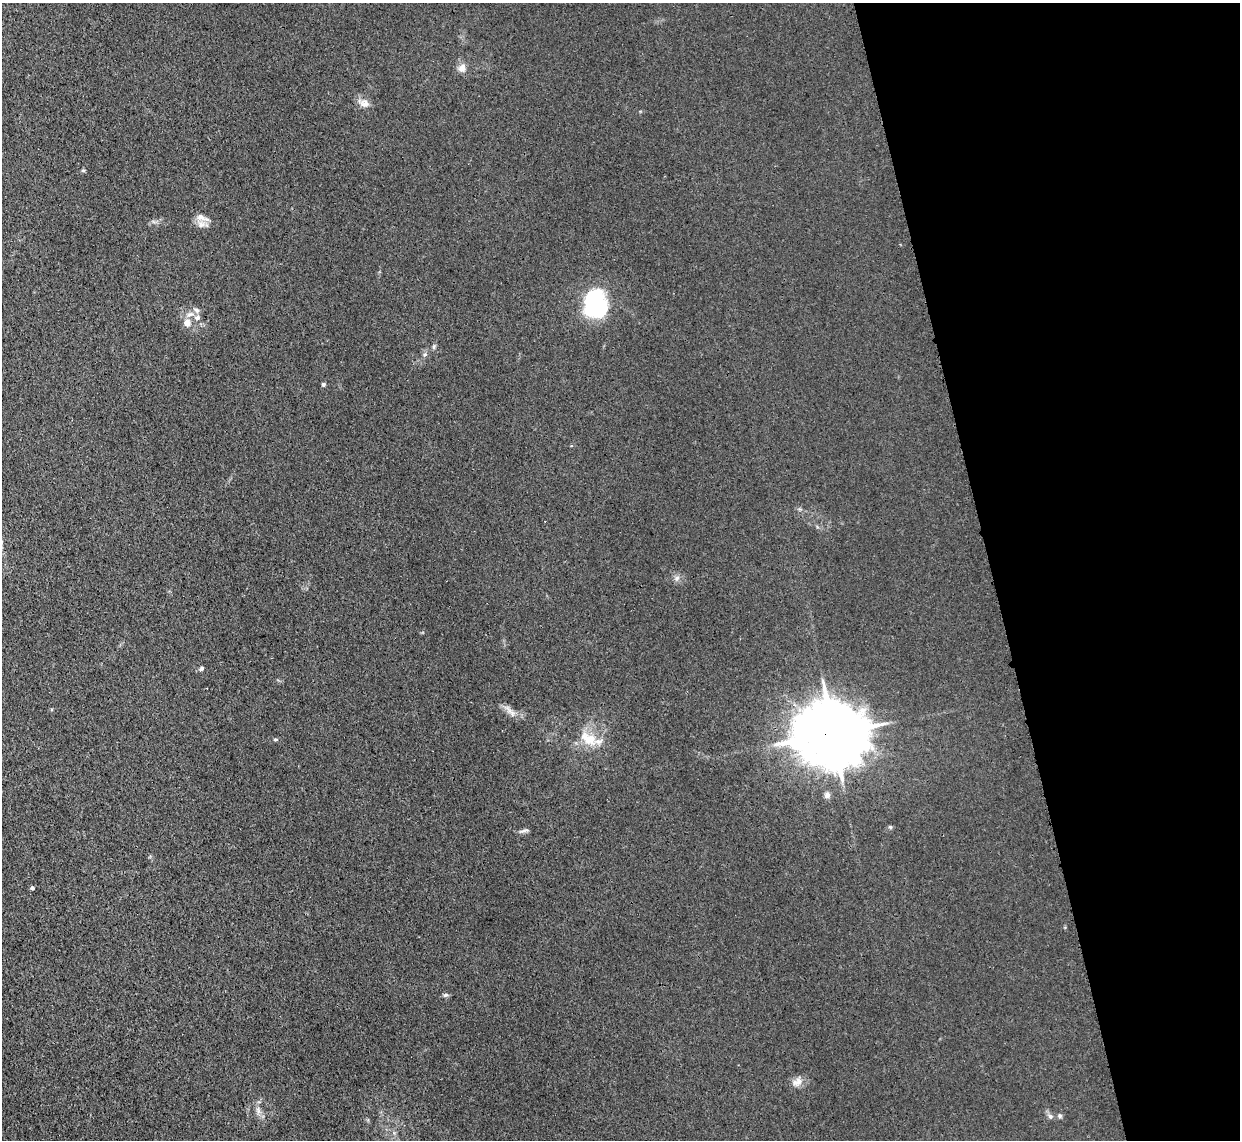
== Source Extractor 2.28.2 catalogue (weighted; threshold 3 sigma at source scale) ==
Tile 12 of 4 x 4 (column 4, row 3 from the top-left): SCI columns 3739-4976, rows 1293-2430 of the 5002 x 4979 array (HDU 1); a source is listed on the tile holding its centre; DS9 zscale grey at full resolution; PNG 1242 x 1142 px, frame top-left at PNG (2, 3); no overlay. Shown black and unused: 20% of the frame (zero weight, under 3 of 4 exposures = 3% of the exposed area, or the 3 px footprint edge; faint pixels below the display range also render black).
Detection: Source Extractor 2.28.2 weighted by HDU 2 'WHT'; one run over the whole footprint, this tile lists its part. Background 0.0232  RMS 0.004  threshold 0.018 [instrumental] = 3 sigma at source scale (4.5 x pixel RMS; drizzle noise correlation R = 1.50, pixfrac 1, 0.05/0.05 arcsec/px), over >= 5 px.
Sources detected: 28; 3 inside a brighter object's white glare — not listed; the other 25 listed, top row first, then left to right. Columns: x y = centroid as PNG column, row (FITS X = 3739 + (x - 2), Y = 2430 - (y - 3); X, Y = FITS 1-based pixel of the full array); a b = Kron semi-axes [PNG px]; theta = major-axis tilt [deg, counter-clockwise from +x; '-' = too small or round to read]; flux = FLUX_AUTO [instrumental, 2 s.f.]
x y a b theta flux
462 68 11 9 71 2.5
365 103 13 9 -14 2.6
201 217 13 9 -19 3
197 310 9 6 -39 1.1
600 311 26 12 76 16
197 318 8 6 19 1.5
187 323 10 9 - 2.9
434 347 6 4 -90 0.62
425 354 6 4 19 0.55
323 384 4 4 - 0.91
677 578 8 5 45 0.98
201 669 6 5 - 0.71
511 712 17 5 -51 2.2
833 733 22 17 0 3400
588 738 24 15 -29 8.6
275 739 5 3 - 0.43
827 795 7 7 - 1.5
890 827 5 5 - 0.58
524 831 14 3 11 0.88
32 888 4 4 - 0.83
445 995 7 5 14 0.81
797 1082 15 10 33 2.9
258 1111 9 4 -82 1.4
1050 1116 7 6 - 1
1060 1116 6 5 - 0.68
Overlapping masked pixels (flux is a lower limit): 1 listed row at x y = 833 733